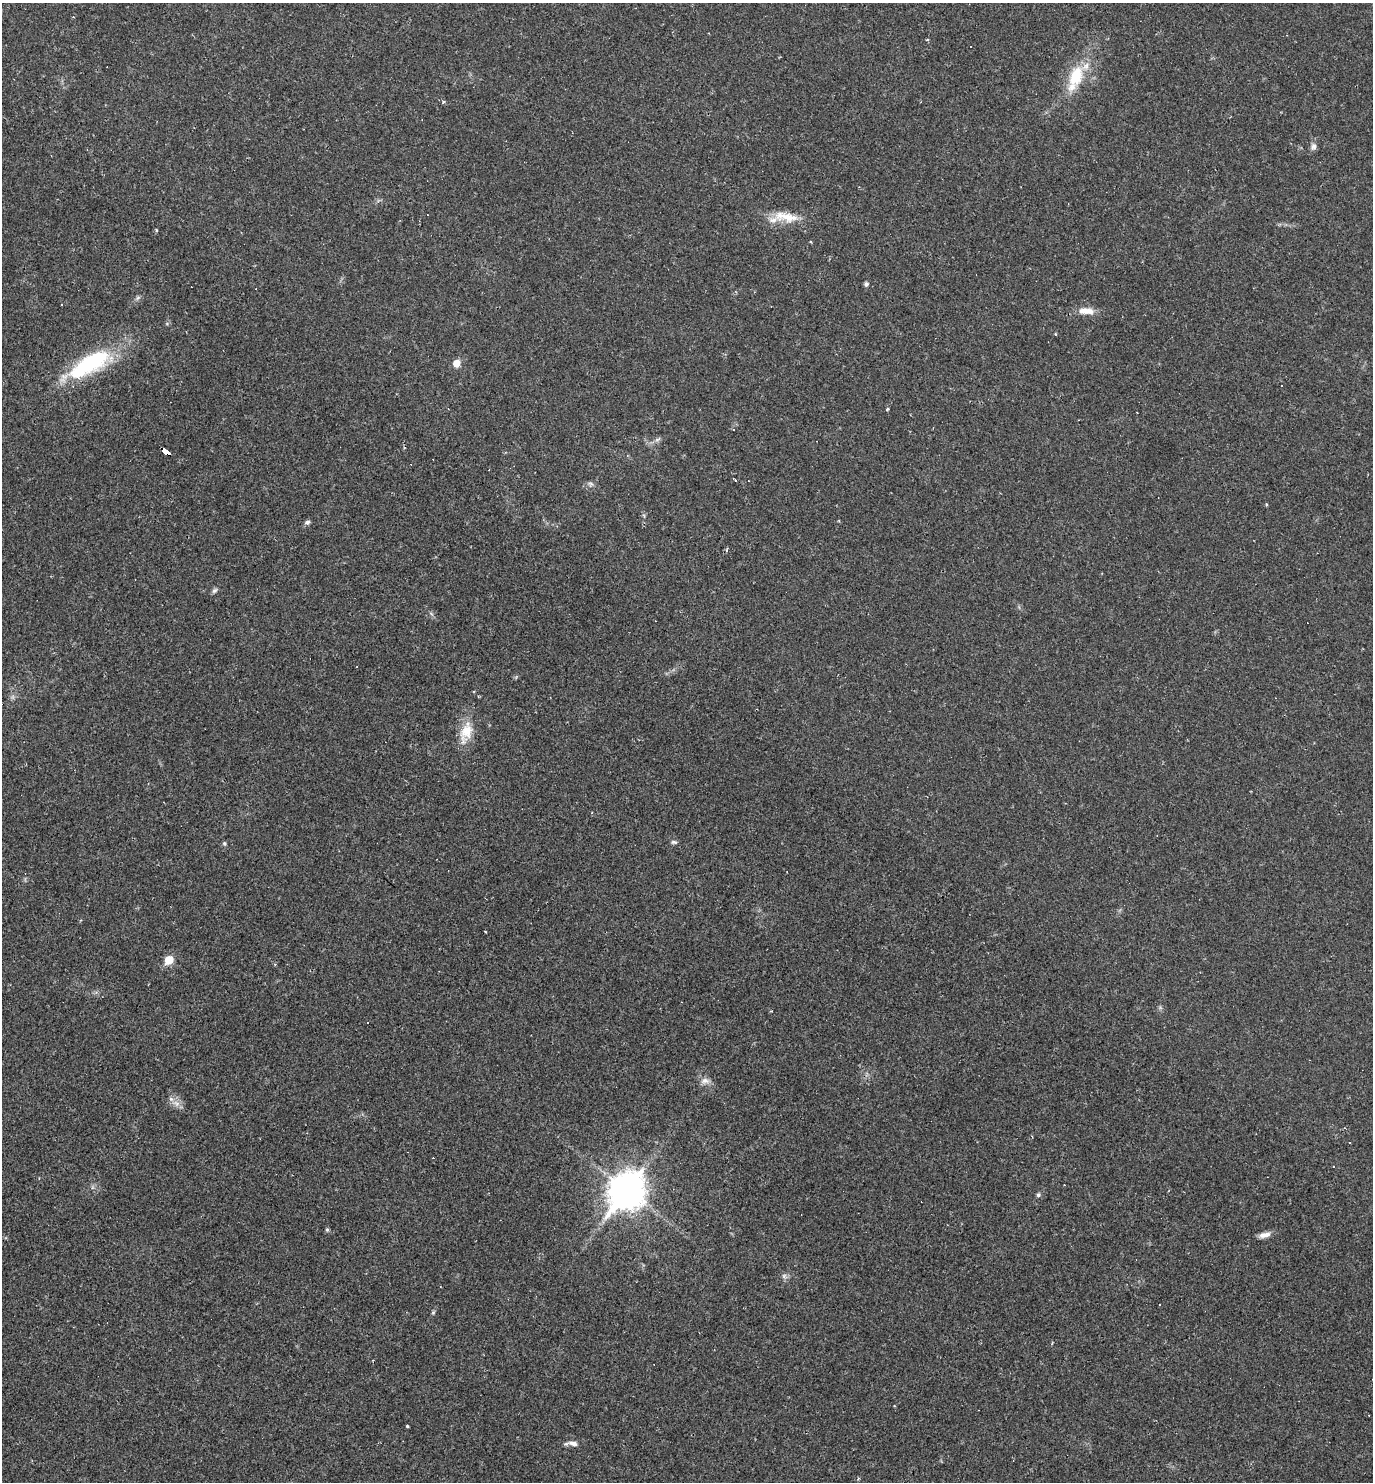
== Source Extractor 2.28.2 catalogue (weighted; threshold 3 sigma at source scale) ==
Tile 11 of 4 x 4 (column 3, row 3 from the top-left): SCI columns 3034-4404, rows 1481-2960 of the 5925 x 5920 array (HDU 1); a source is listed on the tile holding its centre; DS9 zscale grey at full resolution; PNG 1375 x 1484 px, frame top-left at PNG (2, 3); no overlay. Shown black and unused: <1% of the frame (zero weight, under 2 of 3 exposures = <1% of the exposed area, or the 3 px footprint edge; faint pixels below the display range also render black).
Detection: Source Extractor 2.28.2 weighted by HDU 2 'WHT'; one run over the whole footprint, this tile lists its part. Background 0.0292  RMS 0.0039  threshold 0.0176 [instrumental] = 3 sigma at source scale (4.5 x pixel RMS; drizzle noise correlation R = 1.50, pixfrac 1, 0.05/0.05 arcsec/px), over >= 5 px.
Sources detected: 53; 11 cosmic-ray / hot-pixel residue — not listed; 2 inside a brighter listed object's ellipse — not listed separately; the other 40 listed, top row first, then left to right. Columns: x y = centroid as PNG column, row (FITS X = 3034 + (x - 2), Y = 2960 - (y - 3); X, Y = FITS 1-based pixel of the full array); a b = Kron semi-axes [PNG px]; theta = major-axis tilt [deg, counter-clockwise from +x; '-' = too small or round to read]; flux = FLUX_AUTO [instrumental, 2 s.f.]
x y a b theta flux
927 40 4 3 - 0.37
1076 76 30 17 69 15
443 102 4 4 - 0.54
1313 146 9 8 - 1.5
787 217 25 11 -29 7.1
156 230 4 3 - 0.39
810 242 3 3 - 0.4
866 284 6 5 - 0.88
1086 311 21 8 -7 4.4
1056 334 4 3 - 0.33
456 363 6 6 - 4.4
89 364 61 20 30 37
1282 386 3 3 - 1.9
887 409 3 3 - 0.54
1137 412 3 2 - 0.35
657 440 8 5 18 1.1
166 452 9 4 -41 100
735 480 3 3 - 4.4
591 484 9 5 -26 0.99
644 516 6 3 -72 0.51
307 522 7 5 18 1.1
215 591 8 6 44 0.93
466 732 29 15 72 8.6
674 842 8 5 -7 0.8
224 843 6 5 - 0.63
485 931 3 2 - 0.3
169 960 6 5 - 12
705 1081 12 8 -9 2.3
176 1103 11 8 -30 2.6
1350 1142 3 2 - 0.42
627 1191 15 11 54 700
1038 1195 6 5 - 0.72
327 1230 6 4 -62 0.65
1265 1235 15 6 12 2.4
784 1276 7 6 - 1.1
433 1313 6 4 2 0.49
894 1406 3 2 - 0.37
407 1426 3 3 - 0.5
573 1443 13 6 -15 2.3
858 1479 4 3 - 0.46
Overlapping masked pixels (flux is a lower limit): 1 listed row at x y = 166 452